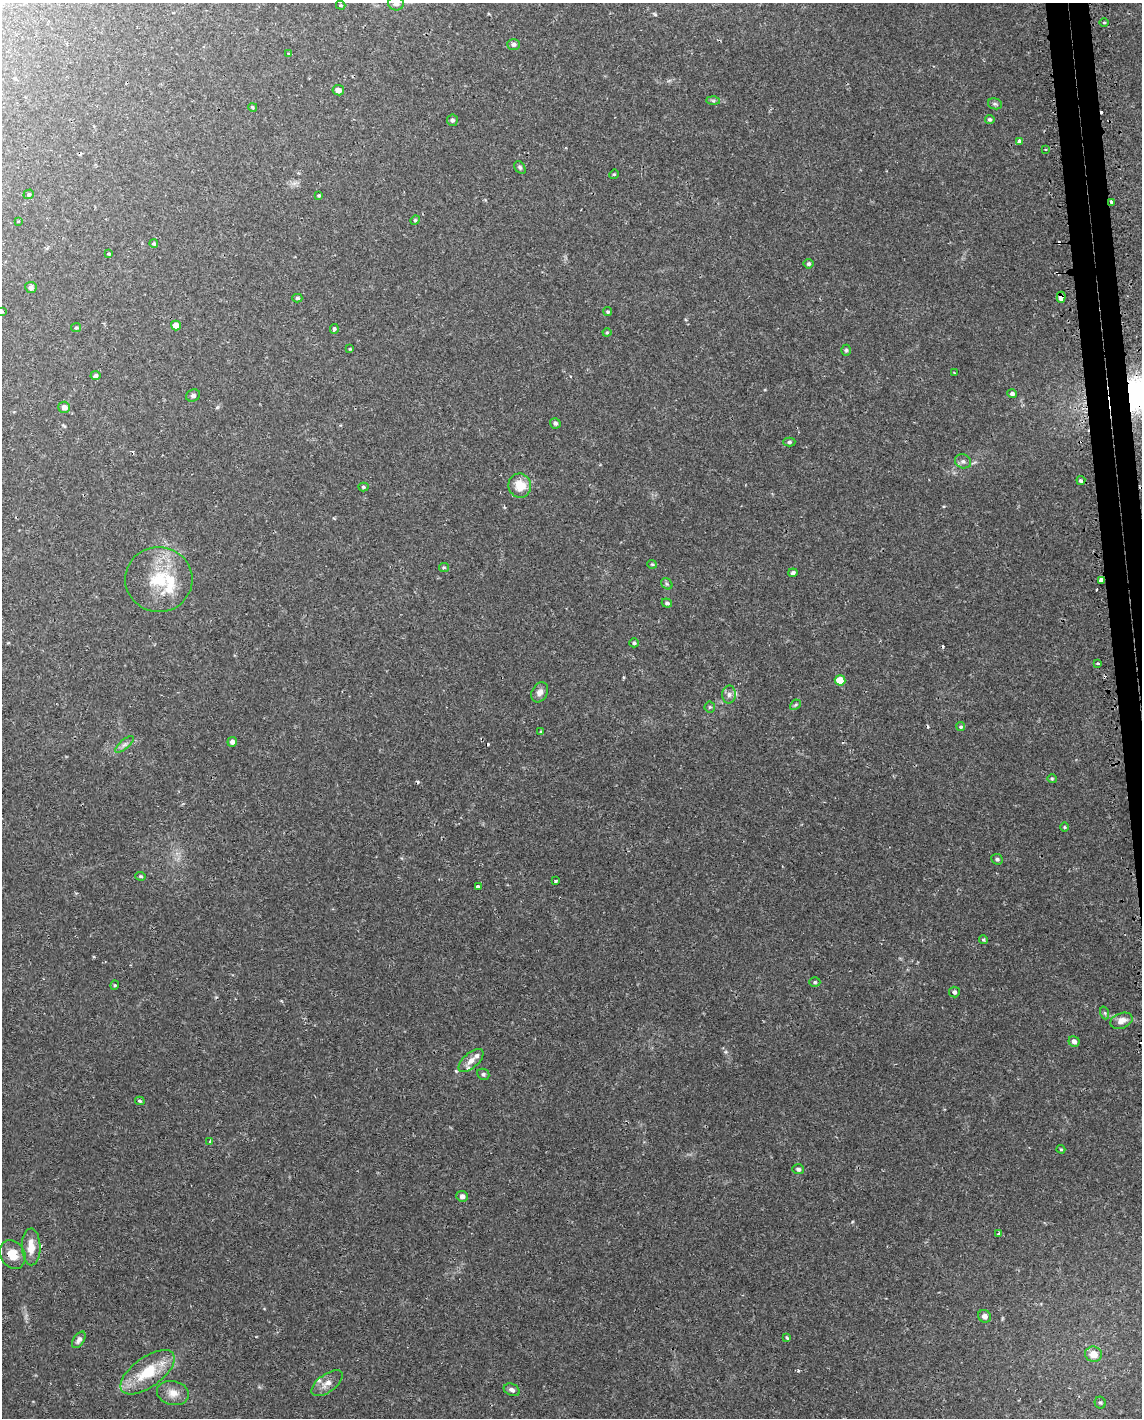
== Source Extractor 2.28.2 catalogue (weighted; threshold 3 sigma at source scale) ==
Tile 6 of 4 x 3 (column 2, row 2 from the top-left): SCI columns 1160-2299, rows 1501-2916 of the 4619 x 4388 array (HDU 1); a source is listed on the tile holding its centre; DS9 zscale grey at full resolution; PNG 1144 x 1420 px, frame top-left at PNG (2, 3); each listed source drawn as its Kron ellipse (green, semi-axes under 4 px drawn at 4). Shown black and unused: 2% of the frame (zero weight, under 2 of 3 exposures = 3% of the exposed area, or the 3 px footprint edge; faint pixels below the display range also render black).
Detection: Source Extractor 2.28.2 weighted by HDU 2 'WHT'; one run over the whole footprint, this tile lists its part. Background 0.029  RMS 0.003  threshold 0.0137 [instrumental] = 3 sigma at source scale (4.5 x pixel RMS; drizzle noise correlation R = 1.50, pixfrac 1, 0.0396/0.0396 arcsec/px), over >= 5 px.
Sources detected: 110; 10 cosmic-ray / hot-pixel residue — neither listed nor drawn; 5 inside a brighter listed object's ellipse — not listed separately; the other 95 listed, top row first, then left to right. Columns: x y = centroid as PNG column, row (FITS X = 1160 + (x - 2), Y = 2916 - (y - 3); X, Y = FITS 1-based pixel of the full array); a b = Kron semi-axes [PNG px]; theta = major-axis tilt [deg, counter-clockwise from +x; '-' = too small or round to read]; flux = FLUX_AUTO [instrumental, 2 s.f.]
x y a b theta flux
396 3 8 7 - 1.7
341 5 5 4 - 0.34
1104 23 5 3 - 0.3
513 44 6 5 - 0.84
289 54 4 3 - 0.9
338 90 6 5 - 1.4
713 101 7 4 -1 0.57
995 104 7 5 -13 0.58
253 107 4 3 - 0.45
990 119 5 4 - 0.45
452 120 5 5 - 0.63
1019 141 4 3 - 2
1045 149 3 2 - 0.31
520 167 7 5 -51 0.56
614 174 5 4 - 0.28
29 194 5 4 - 0.48
319 195 4 3 - 0.32
1111 202 4 3 - 1.3
415 220 5 4 - 0.4
18 221 3 2 - 0.34
154 244 4 4 - 0.4
109 254 3 3 - 1
808 264 5 4 - 0.54
31 287 5 5 - 0.8
1061 297 5 4 - 2.2
297 298 5 4 - 0.53
2 312 4 3 - 0.34
608 312 4 4 - 0.42
176 326 5 5 - 2.9
76 328 5 4 - 0.42
334 329 5 3 - 0.72
607 332 4 4 - 0.3
350 349 4 3 - 0.22
846 350 5 4 - 0.49
954 373 3 2 - 0.32
95 376 5 4 - 0.76
1012 394 5 4 - 0.74
193 396 7 6 - 0.79
64 407 6 5 - 1.8
555 423 5 5 - 0.78
789 442 6 4 0 0.57
963 461 8 7 - 0.96
1081 480 4 4 - 0.78
520 486 12 11 - 5.5
363 487 5 4 - 0.4
652 564 5 4 - 0.32
444 567 5 4 - 0.36
793 573 4 4 - 0.79
159 579 33 32 - 16
1101 580 4 3 - 3.6
667 584 6 5 - 0.53
667 603 5 4 - 0.59
634 643 5 4 - 0.52
1098 663 3 2 - 0.49
840 680 5 5 - 6.4
540 692 10 7 60 1.6
729 694 9 7 88 1.2
795 705 6 4 44 0.45
710 707 5 5 - 0.45
961 727 4 4 - 0.72
541 731 4 2 - 0.23
232 742 5 4 - 0.95
125 744 11 4 40 0.99
1052 779 4 4 - 0.33
1065 827 5 3 - 0.3
997 859 6 5 - 0.61
141 876 5 4 - 0.43
556 881 3 3 - 0.53
478 887 4 3 - 3.2
983 940 4 4 - 0.41
815 982 5 4 - 0.45
115 985 4 4 - 0.31
954 992 5 5 - 0.79
1105 1013 6 4 -71 0.46
1121 1021 11 7 22 2.3
1074 1041 6 5 - 1.2
471 1061 15 7 42 2.2
483 1074 6 5 - 0.64
140 1101 5 3 - 0.44
210 1141 4 3 - 0.32
1061 1149 4 3 - 0.35
798 1169 6 5 - 0.75
462 1196 6 5 - 1.3
999 1233 4 3 - 0.86
31 1247 18 9 -89 4.3
13 1254 15 12 -60 4.7
985 1316 7 6 - 1.5
787 1338 3 3 - 0.61
79 1340 9 5 55 1.2
1093 1354 8 7 - 3.5
147 1372 32 15 36 12
327 1383 18 9 35 2.5
512 1390 8 6 -23 0.94
173 1393 16 12 -12 3
1100 1403 6 5 - 0.54
Overlapping masked pixels (flux is a lower limit): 3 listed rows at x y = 1111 202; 1061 297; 1101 580
Isophote crosses this tile's border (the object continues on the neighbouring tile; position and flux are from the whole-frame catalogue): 2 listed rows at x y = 396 3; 2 312